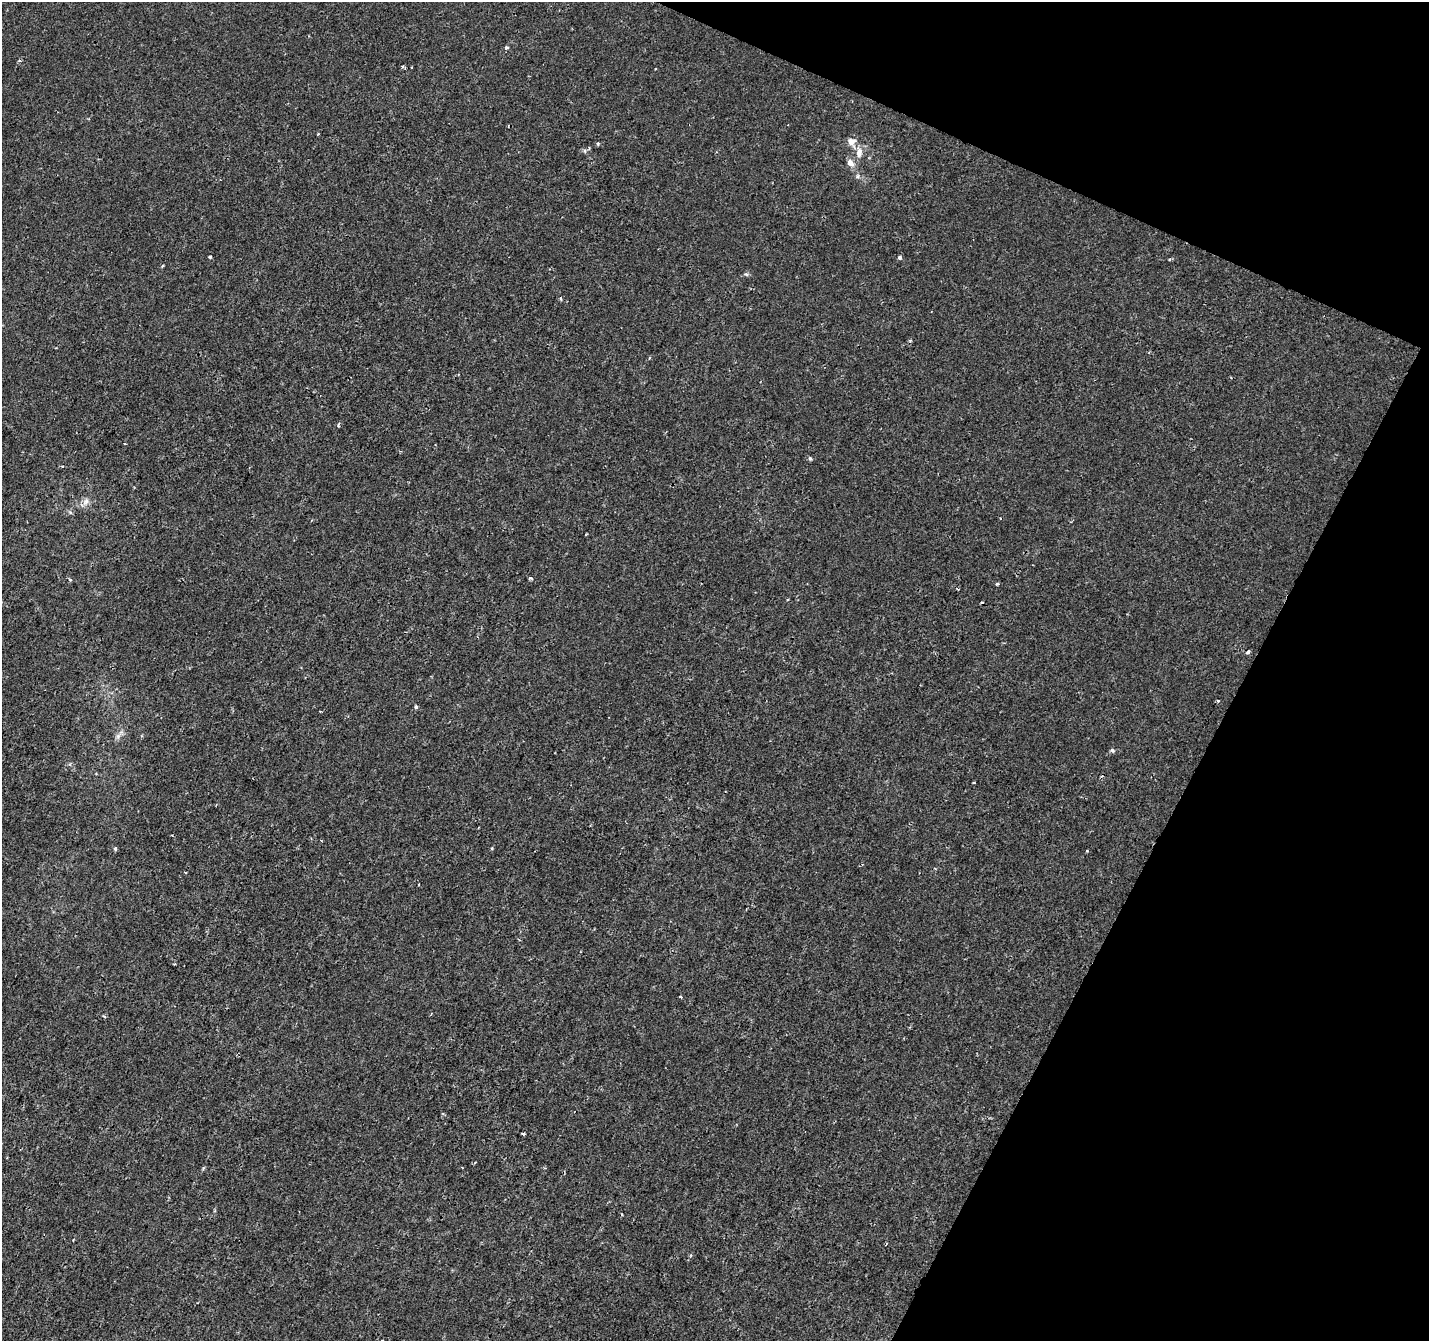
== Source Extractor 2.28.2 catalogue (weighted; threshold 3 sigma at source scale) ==
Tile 8 of 4 x 4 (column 4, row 2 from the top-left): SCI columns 4283-5709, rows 2878-4216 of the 5715 x 5822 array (HDU 1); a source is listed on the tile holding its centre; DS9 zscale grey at full resolution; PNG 1431 x 1343 px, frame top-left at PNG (2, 2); no overlay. Shown black and unused: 21% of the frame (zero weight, under 2 of 3 exposures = <1% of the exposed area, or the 3 px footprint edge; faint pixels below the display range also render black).
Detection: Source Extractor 2.28.2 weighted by HDU 2 'WHT'; one run over the whole footprint, this tile lists its part. Background 2.51e-04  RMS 0.0022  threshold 0.0101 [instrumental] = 3 sigma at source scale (4.5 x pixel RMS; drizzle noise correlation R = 1.50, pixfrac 1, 0.0396/0.0396 arcsec/px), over >= 5 px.
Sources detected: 37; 4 cosmic-ray / hot-pixel residue — not listed; the other 33 listed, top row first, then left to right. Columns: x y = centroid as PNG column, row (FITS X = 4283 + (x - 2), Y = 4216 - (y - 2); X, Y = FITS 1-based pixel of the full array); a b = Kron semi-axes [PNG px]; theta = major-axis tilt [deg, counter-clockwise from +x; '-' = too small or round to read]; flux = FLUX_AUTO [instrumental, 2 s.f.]
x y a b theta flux
506 47 5 4 - 0.44
20 61 4 3 - 0.28
318 134 3 3 - 0.18
851 142 13 10 -61 1.7
598 144 4 3 - 0.35
859 153 15 9 86 1.9
850 163 10 7 -49 1.4
210 257 3 3 - 0.43
900 257 5 4 - 0.56
1169 259 4 3 - 0.29
163 266 4 3 - 0.24
746 274 6 5 - 0.43
561 298 5 4 - 0.48
649 358 4 3 - 0.19
339 424 5 4 - 0.44
125 443 3 2 - 0.28
810 458 6 4 -62 0.33
86 501 11 8 55 1.3
70 512 6 4 -45 0.36
1000 518 3 2 - 0.15
530 578 5 3 - 0.51
70 580 5 4 - 0.29
997 584 3 3 - 0.59
1248 652 5 4 - 0.6
1218 701 3 3 - 0.69
416 707 5 4 - 0.38
118 736 8 6 87 0.84
1112 750 5 5 - 0.39
115 849 4 3 - 0.56
1087 851 3 3 - 0.19
185 872 3 2 - 0.34
681 997 3 3 - 0.23
523 1134 3 2 - 0.32
Overlapping masked pixels (flux is a lower limit): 1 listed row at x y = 1248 652